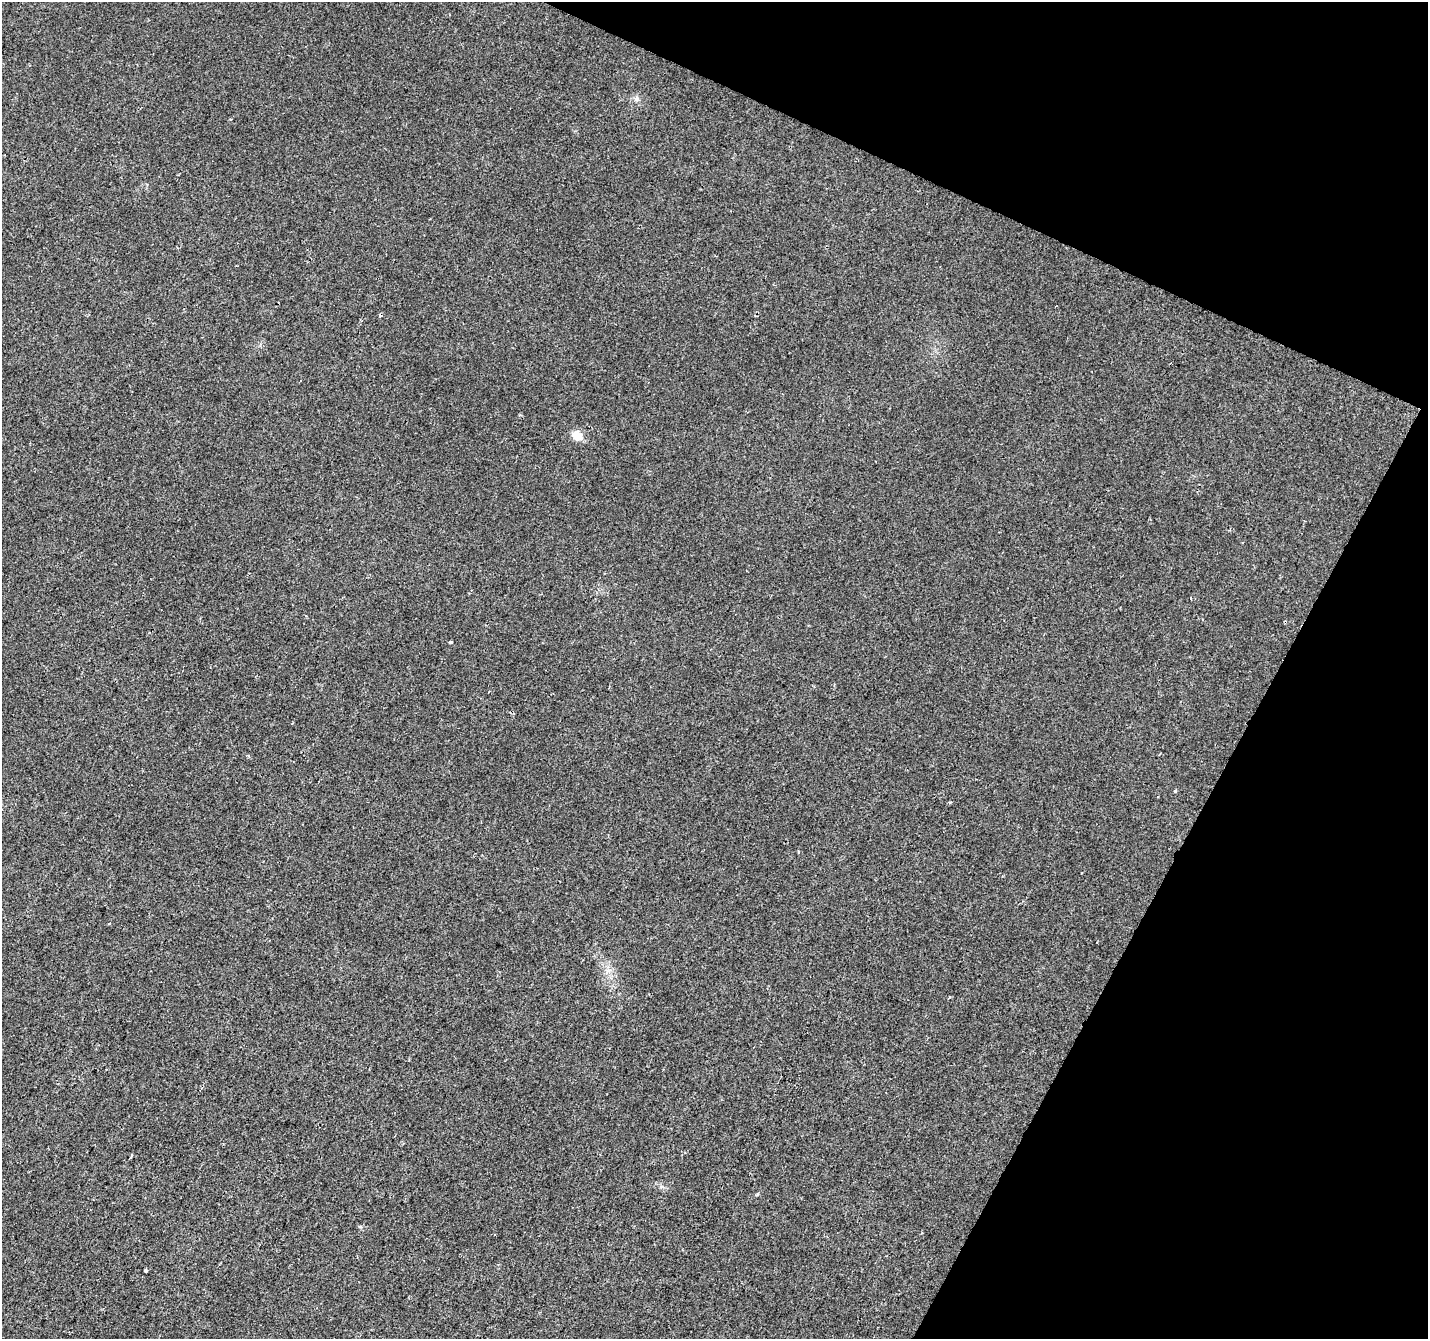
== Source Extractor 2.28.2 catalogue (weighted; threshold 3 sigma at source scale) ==
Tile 8 of 4 x 4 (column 4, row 2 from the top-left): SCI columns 4287-5712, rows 2944-4280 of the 5712 x 5819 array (HDU 1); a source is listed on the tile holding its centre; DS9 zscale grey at full resolution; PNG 1430 x 1341 px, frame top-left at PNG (2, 2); no overlay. Shown black and unused: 22% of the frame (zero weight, under 2 of 3 exposures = <1% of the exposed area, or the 3 px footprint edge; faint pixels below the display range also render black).
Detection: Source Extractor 2.28.2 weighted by HDU 2 'WHT'; one run over the whole footprint, this tile lists its part. Background 0.00855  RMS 0.0055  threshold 0.0247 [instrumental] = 3 sigma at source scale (4.5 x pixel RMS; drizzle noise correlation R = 1.50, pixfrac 1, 0.0396/0.0396 arcsec/px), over >= 5 px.
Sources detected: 7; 1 cosmic-ray / hot-pixel residue — not listed; the other 6 listed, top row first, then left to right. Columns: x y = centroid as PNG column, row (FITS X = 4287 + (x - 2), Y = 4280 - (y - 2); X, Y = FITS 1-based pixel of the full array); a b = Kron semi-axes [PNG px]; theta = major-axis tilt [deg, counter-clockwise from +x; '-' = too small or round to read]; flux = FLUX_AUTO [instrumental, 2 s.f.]
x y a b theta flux
636 99 8 6 75 1.6
577 435 12 10 -35 5.9
450 642 3 3 - 2.8
1175 791 3 3 - 0.96
110 923 3 3 - 0.57
145 1270 3 3 - 0.92